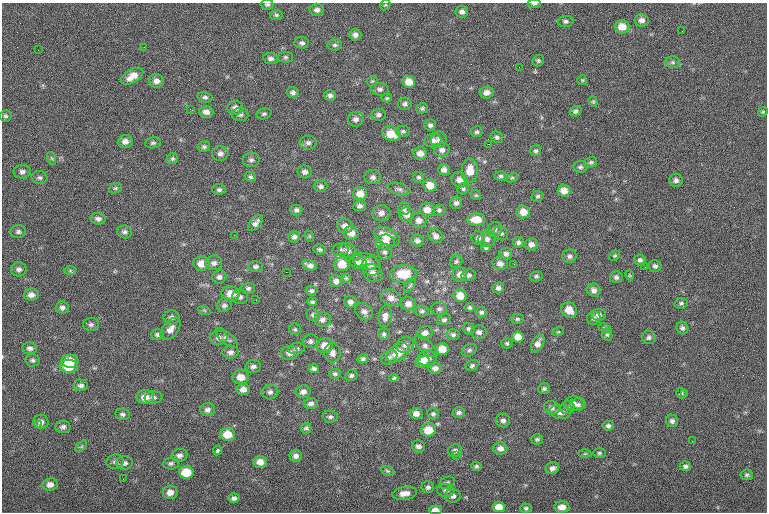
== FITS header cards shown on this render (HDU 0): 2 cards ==
NAXIS1  =                  765
NAXIS2  =                  510

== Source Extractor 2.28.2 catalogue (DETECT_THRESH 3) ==
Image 765 x 510 px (HDU 0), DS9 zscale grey, 1 PNG px = 1 image px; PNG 769 x 514 px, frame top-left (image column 1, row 510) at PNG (2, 3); each listed source drawn as its Kron ellipse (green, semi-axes under 4 px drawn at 4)
Background -0.778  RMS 8.1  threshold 24.2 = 3 sigma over >= 5 px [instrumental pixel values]
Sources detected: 296; all 296 listed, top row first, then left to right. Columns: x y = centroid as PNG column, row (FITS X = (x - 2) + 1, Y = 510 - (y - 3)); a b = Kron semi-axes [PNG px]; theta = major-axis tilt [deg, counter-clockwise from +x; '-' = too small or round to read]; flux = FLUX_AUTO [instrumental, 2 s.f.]
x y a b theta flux
267 4 6 5 - 1100
534 4 6 3 5 930
385 5 6 4 43 720
317 10 7 6 - 2100
462 12 6 6 - 1900
276 15 6 5 - 940
642 20 7 6 - 2500
565 21 8 5 6 1300
622 27 7 7 - 6800
682 31 2 2 - 510
355 35 6 5 - 2000
302 43 7 6 - 1500
335 45 7 5 3 1200
144 47 2 2 - 450
38 50 2 2 - 1100
285 57 7 5 0 970
271 59 7 5 -10 1700
538 61 6 5 - 960
673 62 7 6 - 1400
519 67 2 2 - 200
132 76 12 6 31 5200
582 80 5 5 - 680
156 81 7 7 - 2600
372 81 6 4 43 710
409 82 6 6 - 6000
380 89 9 6 -8 1700
293 92 6 5 - 1500
487 92 7 6 - 3000
330 95 6 5 - 1500
205 97 7 5 -11 1200
387 98 5 4 - 760
593 102 5 4 - 690
405 104 7 6 - 1600
235 108 8 7 - 2400
422 108 6 5 - 1100
190 109 3 2 - 550
576 111 6 5 - 1500
206 112 7 5 -5 2600
763 112 5 4 - 640
264 114 7 5 17 1100
240 115 8 6 2 1400
378 115 7 6 - 1600
5 116 6 6 - 1000
356 119 8 7 - 2200
430 125 6 5 - 1500
403 131 7 5 -1 1200
477 132 6 5 - 1200
391 134 9 7 -22 8400
497 137 6 5 - 1100
439 139 8 8 - 2200
433 140 8 7 - 2400
125 142 7 6 - 2700
153 143 8 5 10 1200
308 143 8 7 - 1700
488 144 2 2 - 4200
204 147 6 5 - 1200
442 150 8 6 9 2200
536 151 6 5 - 1100
220 153 8 7 - 2200
420 153 7 6 - 3700
51 158 6 4 -70 860
172 159 6 5 - 980
251 160 8 7 - 1700
591 162 6 5 - 1100
580 167 7 5 7 1300
444 170 6 6 - 2200
470 171 12 8 88 7500
22 172 8 7 - 1900
305 172 7 6 - 2200
501 176 6 4 0 1100
250 177 6 5 - 1100
373 177 8 7 - 2100
418 177 5 5 - 1000
40 178 8 6 -13 1300
512 178 6 4 27 780
460 180 8 7 - 3700
676 180 6 6 - 1700
430 185 7 6 - 5900
321 186 7 6 - 1500
115 188 6 5 - 900
399 189 11 6 -14 1600
463 189 6 5 - 980
219 190 7 5 1 1300
564 191 6 6 - 4700
360 194 7 6 - 5400
476 195 5 4 - 710
538 196 6 5 - 980
456 203 6 6 - 1500
360 206 6 5 - 1700
404 209 6 6 - 1400
296 210 6 5 - 1500
427 210 7 6 - 4700
439 210 5 5 - 1100
523 212 7 6 - 5700
381 213 9 7 17 2600
407 214 7 7 - 3300
98 219 7 5 -7 2100
419 220 8 7 - 2800
477 220 9 6 -3 7600
256 223 9 5 50 2200
345 226 8 7 - 3000
495 230 8 7 - 1600
18 232 8 6 1 1400
124 232 7 6 - 1500
351 233 7 7 - 4800
501 233 7 6 - 1400
234 235 2 2 - 1200
309 236 6 3 -71 570
387 236 14 8 -27 7700
436 236 8 6 -46 2100
294 237 6 5 - 1500
478 238 6 6 - 1500
487 239 8 8 - 2600
417 241 6 6 - 1700
385 242 9 8 - 4100
518 242 5 5 - 1400
531 244 6 6 - 2200
486 248 4 4 - 940
320 249 6 5 - 1100
340 250 8 6 13 1400
348 251 9 7 -28 2300
385 252 7 7 - 1500
506 254 6 5 - 1700
356 256 3 2 - 1100
570 256 7 7 - 1600
615 256 6 4 43 760
640 260 6 5 - 1500
366 261 13 8 -14 3500
358 262 8 7 - 3000
456 262 7 5 45 1000
214 263 8 7 - 2100
202 264 8 7 - 6000
342 264 8 7 - 8500
500 264 8 6 -16 2700
514 264 2 2 - 1900
310 265 7 4 -18 2300
255 266 7 5 2 1400
371 266 10 9 - 2800
655 266 6 6 - 1600
645 267 2 2 - 1100
19 269 8 7 - 1900
70 271 6 4 -1 780
286 272 2 2 - 3700
373 273 10 8 -33 2900
403 274 13 9 2 13000
460 274 7 7 - 3100
468 275 7 6 - 1500
629 275 5 3 - 470
536 276 6 5 - 1000
219 277 7 6 - 1600
616 277 6 6 - 1400
346 278 5 5 - 680
336 281 6 6 - 2300
410 285 9 3 56 900
248 288 7 5 3 1300
498 288 6 5 - 1800
594 290 7 6 - 2500
311 291 6 4 -5 1200
231 294 9 7 -6 5800
31 295 7 6 - 2700
460 296 6 6 - 6500
240 297 8 7 - 1700
391 298 10 8 -21 3500
256 300 2 2 - 280
312 302 5 4 - 930
350 302 6 6 - 1900
681 303 6 5 - 1200
408 304 8 7 - 3500
224 305 8 6 24 1700
470 307 5 4 - 930
62 308 7 6 - 1800
439 309 8 6 2 1700
204 310 6 4 -18 720
569 310 8 7 - 6600
422 311 7 5 -1 1200
364 312 10 7 -41 2400
481 312 5 5 - 1200
313 315 7 6 - 1400
598 315 7 6 - 1900
385 316 11 7 82 2900
172 317 8 7 - 1700
594 318 7 6 - 1600
517 319 6 5 - 990
323 320 8 7 - 2100
444 320 7 5 24 1300
91 325 8 6 1 1500
604 328 6 4 -25 700
682 328 6 6 - 1500
171 329 13 8 52 3900
295 329 6 5 - 880
469 329 6 5 - 1300
479 332 8 7 - 2100
558 332 6 3 18 600
425 333 8 7 - 2600
157 334 6 5 - 1200
384 334 6 5 - 1100
453 334 6 5 - 1400
607 335 6 5 - 920
518 337 6 5 - 5200
649 337 6 6 - 1500
219 338 9 7 3 2400
226 338 14 5 -39 1900
311 341 8 7 - 1600
507 343 6 5 - 990
538 344 9 6 62 3200
325 345 8 7 - 5700
405 345 9 8 - 2300
426 346 14 6 -44 2300
30 348 7 5 -8 1700
297 349 8 6 7 1300
442 349 6 6 - 8400
469 350 8 6 27 1300
230 352 8 6 5 2100
398 352 12 8 37 8800
290 353 9 7 4 2800
333 353 9 8 - 2700
389 357 9 6 31 1700
427 358 10 7 14 6000
363 359 5 4 - 1100
32 360 7 6 - 1200
70 361 8 6 -5 10000
423 362 7 6 - 3300
69 366 9 6 -7 10000
472 366 7 5 33 1100
253 367 8 6 12 1900
435 368 6 5 - 2300
314 369 5 4 - 1300
335 374 6 5 - 1100
351 375 6 5 - 1100
241 377 8 7 - 5300
394 378 5 4 - 700
81 385 7 6 - 1800
243 389 7 6 - 3100
544 389 6 5 - 1200
270 392 8 7 - 1800
303 392 7 6 - 2500
681 393 5 5 - 840
685 393 3 2 - 870
145 397 8 7 - 4900
154 397 9 6 4 1500
574 403 9 7 0 2300
311 404 7 5 8 2000
578 405 8 6 24 1600
552 408 8 6 -17 2000
568 408 7 6 - 1400
207 410 7 6 - 1900
459 412 6 5 - 1500
560 412 11 7 -9 3600
416 413 6 5 - 3100
123 414 7 5 -11 1400
433 414 6 5 - 1200
330 417 7 6 - 1300
503 421 7 7 - 1600
672 421 6 6 - 1500
41 422 7 7 - 2100
38 425 3 2 - 580
608 426 6 5 - 1500
63 427 7 6 - 1600
306 428 5 5 - 1200
428 430 7 7 - 9700
227 434 7 6 - 9400
537 439 6 5 - 1100
692 441 2 2 - 1400
81 446 7 4 45 810
418 446 6 6 - 1900
500 448 7 6 - 2700
217 450 5 3 - 2700
455 451 7 6 - 1800
599 453 6 5 - 960
585 454 6 4 1 620
179 455 8 6 14 2100
296 456 6 6 - 2000
457 456 2 2 - 350
115 462 9 7 15 1600
260 462 7 6 - 4200
124 463 8 7 - 1800
171 463 8 6 5 1300
476 466 5 4 - 920
685 466 5 5 - 1400
552 468 7 5 22 2000
388 471 7 4 -25 840
186 472 7 6 - 13000
747 475 6 5 - 1100
123 479 3 2 - 400
447 483 8 5 25 1200
50 484 7 6 - 2900
428 487 6 6 - 1400
446 490 9 6 -4 1600
170 492 7 7 - 3800
404 493 12 6 8 4100
453 496 8 6 2 2100
234 498 5 4 - 1600
499 507 6 5 - 6100
562 507 7 5 -2 3800
526 508 6 4 -3 990
435 510 6 4 0 4300
At the frame edge (FLAGS 8, measured only in part): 3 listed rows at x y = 267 4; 534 4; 435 510